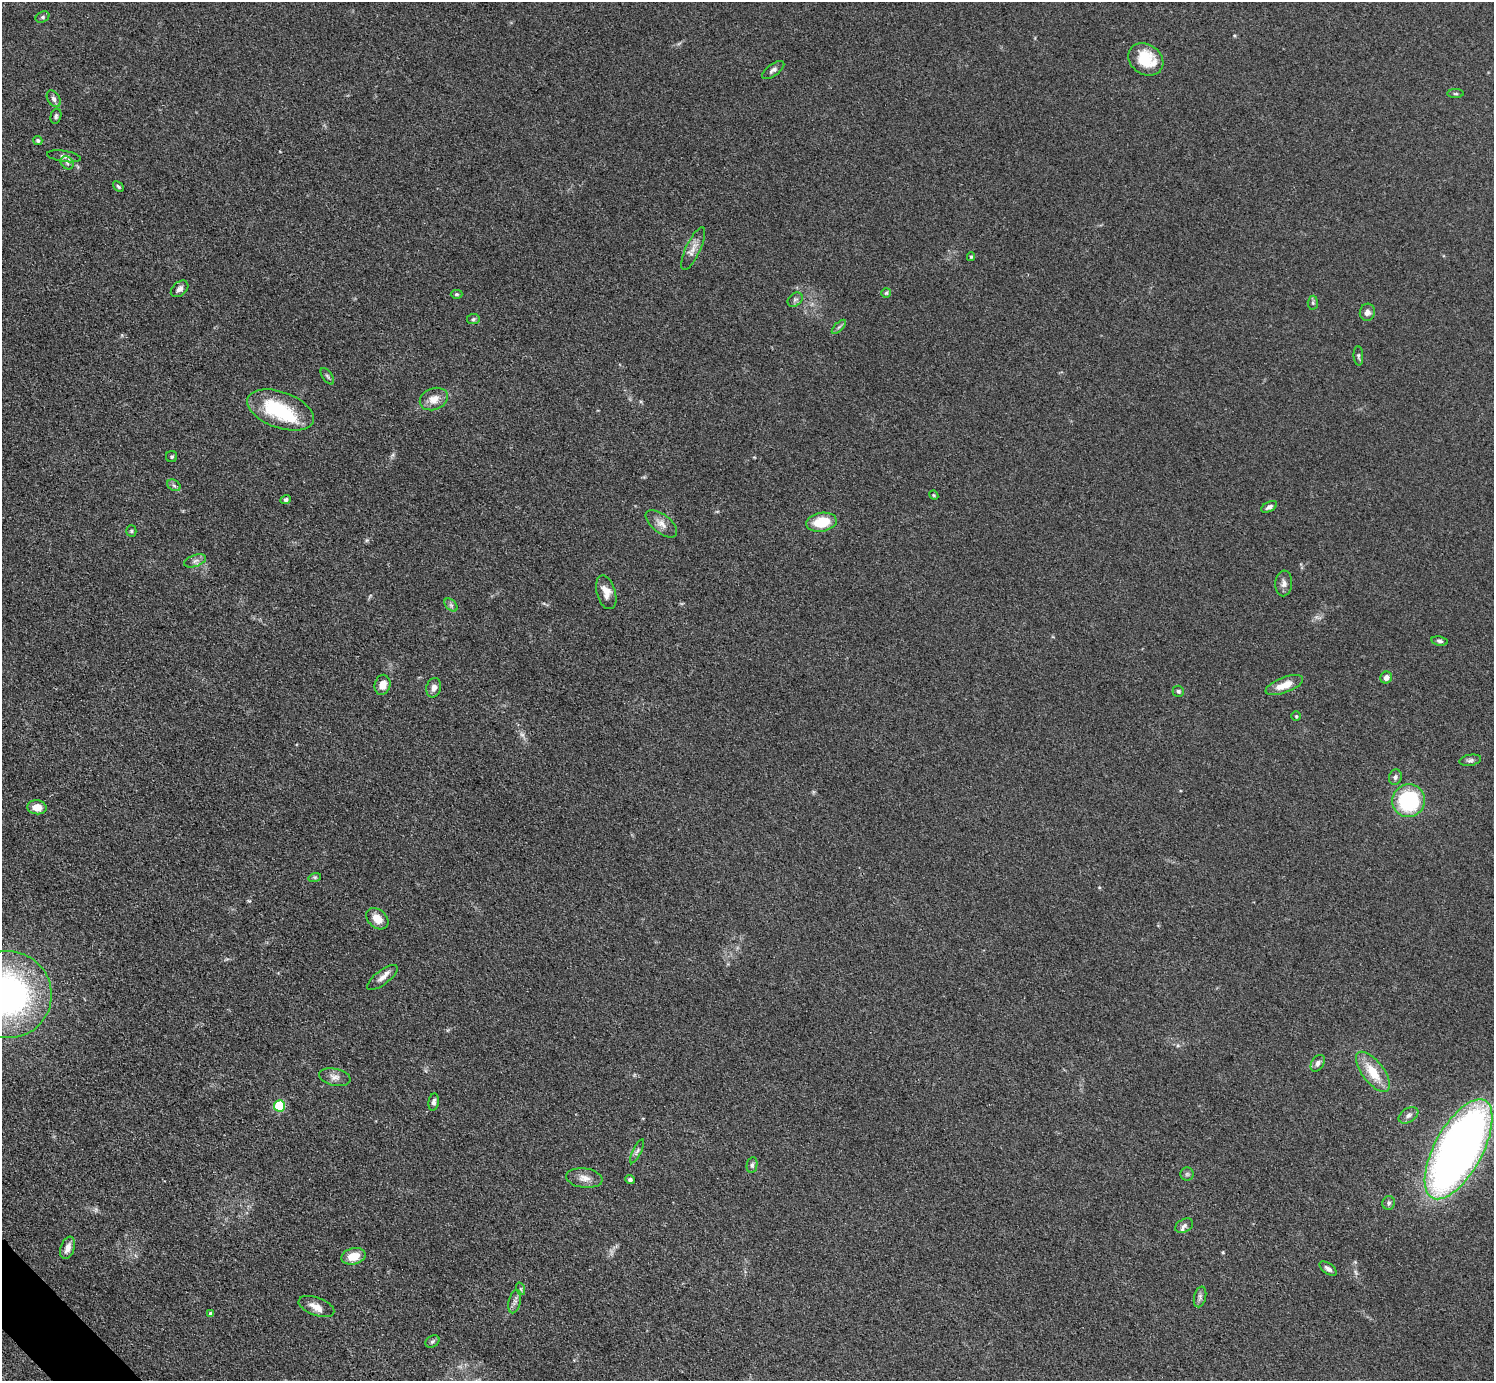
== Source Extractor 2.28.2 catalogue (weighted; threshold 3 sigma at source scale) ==
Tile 7 of 4 x 4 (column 3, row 2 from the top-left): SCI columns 2997-4488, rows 2923-4301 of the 5990 x 5988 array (HDU 1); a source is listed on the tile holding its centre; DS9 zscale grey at full resolution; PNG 1496 x 1383 px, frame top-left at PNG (2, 2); each listed source drawn as its Kron ellipse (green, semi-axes under 4 px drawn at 4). Shown black and unused: <1% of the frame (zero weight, under 3 of 4 exposures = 1% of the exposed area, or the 3 px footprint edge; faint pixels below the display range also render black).
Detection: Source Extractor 2.28.2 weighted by HDU 2 'WHT'; one run over the whole footprint, this tile lists its part. Background 0.101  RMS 0.0065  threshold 0.0292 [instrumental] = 3 sigma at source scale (4.5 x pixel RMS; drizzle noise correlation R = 1.50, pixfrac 1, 0.05/0.05 arcsec/px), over >= 5 px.
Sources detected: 78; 1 too faint to see at this stretch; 1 inside a brighter object's white glare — neither listed nor drawn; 2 inside a brighter listed object's ellipse — not listed separately; the other 74 listed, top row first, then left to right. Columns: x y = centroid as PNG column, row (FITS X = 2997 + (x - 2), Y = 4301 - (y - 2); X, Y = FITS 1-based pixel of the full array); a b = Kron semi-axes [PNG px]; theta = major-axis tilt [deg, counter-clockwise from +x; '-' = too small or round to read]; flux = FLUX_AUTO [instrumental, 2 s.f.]
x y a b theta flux
43 17 7 5 27 1.3
1146 59 18 15 -34 23
773 70 13 6 36 2.4
1455 94 8 4 -1 0.96
54 99 9 6 -58 2.1
56 116 8 5 76 1.4
38 140 4 4 - 1.2
64 156 17 5 -9 2.8
67 163 7 5 -46 1.6
118 187 6 4 -42 1.1
693 249 23 7 65 5.6
971 257 4 3 - 0.77
180 289 10 7 41 2.8
886 293 5 5 - 0.89
457 294 6 4 -1 0.88
795 300 8 6 41 1.7
1313 303 7 5 84 1.1
1367 312 9 7 75 2.9
473 319 6 5 - 1.1
839 327 9 3 45 1.3
1358 356 10 5 -86 1.3
327 376 9 5 -54 1.4
434 399 14 10 22 6.9
280 410 35 18 -20 43
172 457 5 5 - 1.1
174 485 7 5 -31 1.6
934 495 5 4 - 0.69
286 500 5 4 - 1.5
1269 507 8 5 27 2.1
821 522 15 9 9 19
661 524 19 9 -39 5.4
131 531 5 5 - 0.93
195 561 11 5 19 2.4
1284 583 13 8 87 3.1
606 592 17 9 -74 6.7
451 605 8 5 -45 1.5
1440 641 8 4 -10 1.5
1386 678 6 5 - 3.2
382 685 10 8 76 7.1
1284 685 20 7 21 9.7
434 688 10 7 74 3.1
1178 691 6 5 - 1.3
1296 716 5 5 - 0.82
1470 760 11 5 9 1.8
1395 777 8 6 75 1.9
1409 801 16 16 - 56
37 807 10 7 -6 7
315 877 6 4 18 0.97
377 919 12 9 -42 7.5
382 977 18 7 37 4.3
8 994 44 43 - 210
1318 1063 9 6 58 2.5
1373 1072 24 10 -52 16
335 1077 16 8 -11 4.2
434 1102 9 5 82 2.2
279 1106 5 5 - 43
1409 1115 11 7 33 2.5
1459 1149 55 24 61 480
637 1151 13 3 64 1.6
752 1165 8 5 79 1.5
1187 1174 6 6 - 1.4
584 1178 18 9 -7 5.7
630 1180 4 4 - 1.6
1389 1203 7 6 - 1.8
1184 1226 9 6 29 1.9
68 1248 11 7 70 5.2
353 1256 12 8 14 10
1328 1269 10 5 -37 2.5
521 1289 6 4 -71 0.93
1200 1297 10 6 77 2
515 1301 12 6 76 2.7
316 1306 19 9 -20 6
211 1314 4 4 - 2.6
432 1341 7 5 34 1.3
Overlapping masked pixels (flux is a lower limit): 1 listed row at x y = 1459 1149
Isophote crosses this tile's border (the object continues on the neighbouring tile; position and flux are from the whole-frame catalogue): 2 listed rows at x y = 8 994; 1459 1149